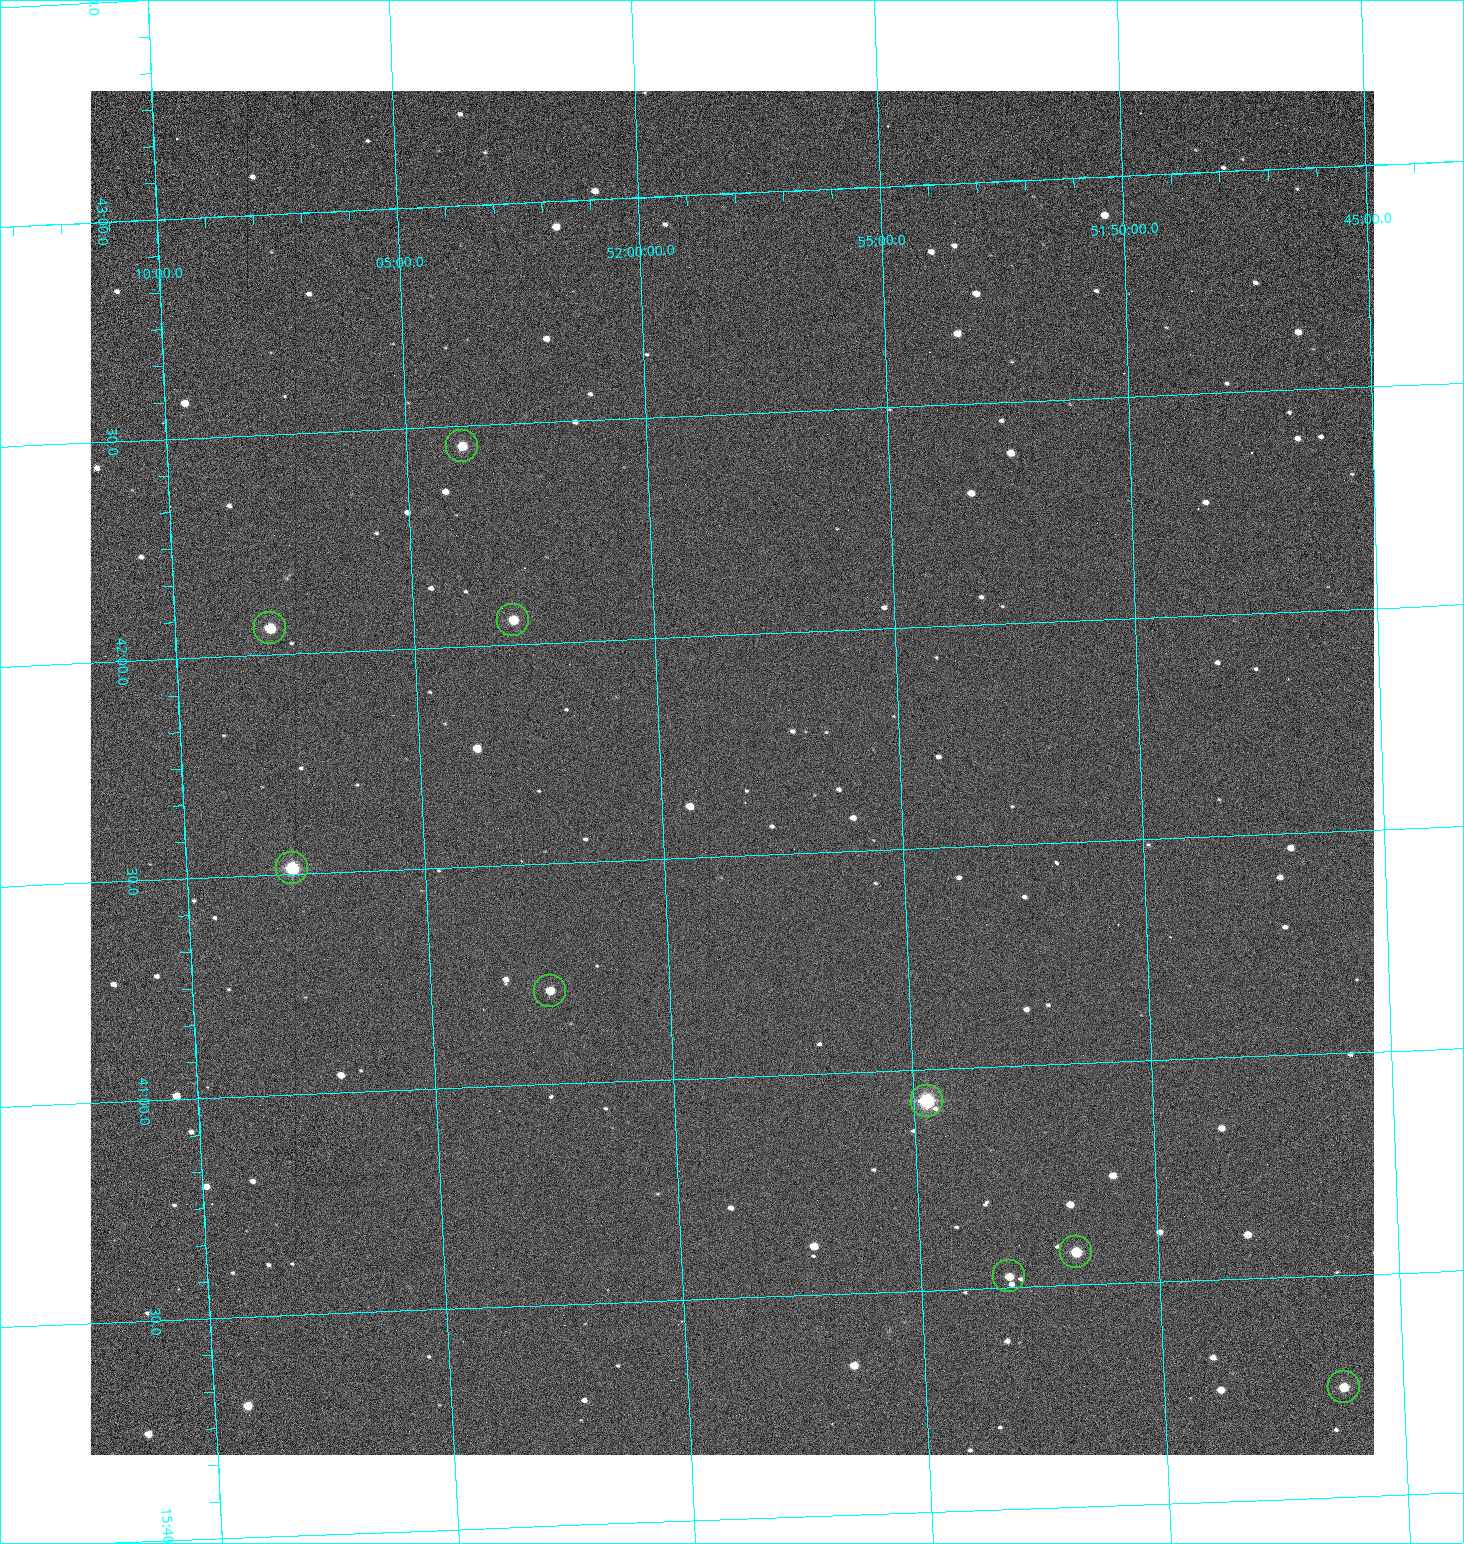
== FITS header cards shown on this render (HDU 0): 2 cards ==
NAXIS1  =                 1284 /fastest changing axis
NAXIS2  =                 1364 /next to fastest changing axis

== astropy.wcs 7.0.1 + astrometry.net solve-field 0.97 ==
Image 1284 x 1364 px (HDU 0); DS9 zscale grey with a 90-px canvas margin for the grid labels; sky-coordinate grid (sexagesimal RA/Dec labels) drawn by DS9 from the SOLVED WCS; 9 Tycho-2 reference stars matched to detected sources circled (green)
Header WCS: RA---TAN/DEC--TAN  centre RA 15:41:41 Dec +51:59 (235.42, +51.98 deg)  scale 1.26 arcsec/px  FOV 26.9' x 28.5'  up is +92 deg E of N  parity flipped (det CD > 0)
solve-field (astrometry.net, Tycho-2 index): VERIFIED the header's WCS against the Tycho-2 star catalogue (9 matches, 0 conflicts) and refined it, rather than solving blind
Solved WCS: RA---TAN-SIP/DEC--TAN-SIP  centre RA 15:41:41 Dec +51:59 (235.42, +51.98 deg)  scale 1.25 arcsec/px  FOV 26.8' x 28.5'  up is +92 deg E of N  parity flipped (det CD > 0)
The solver's refit moves the header's centre by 0.5 arcsec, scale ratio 0.9964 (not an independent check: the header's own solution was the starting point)
Tycho-2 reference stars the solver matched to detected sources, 9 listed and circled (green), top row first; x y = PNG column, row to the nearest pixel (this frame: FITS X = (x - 90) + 1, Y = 1364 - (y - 91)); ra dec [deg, ICRS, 3 dp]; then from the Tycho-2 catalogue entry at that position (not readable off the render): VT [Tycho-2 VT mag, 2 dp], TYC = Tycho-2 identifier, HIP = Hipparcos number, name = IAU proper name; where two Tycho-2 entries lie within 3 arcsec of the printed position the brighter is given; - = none
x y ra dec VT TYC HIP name
462 446 235.614 +52.064 11.61 3489-1132-1 - -
513 620 235.514 +52.049 11.19 3489-1407-1 - -
270 628 235.515 +52.133 11.12 3489-1380-1 - -
292 868 235.378 +52.130 9.31 3489-1322-1 76850 -
550 991 235.303 +52.042 11.52 3489-958-1 - -
927 1101 235.232 +51.912 9.59 3489-824-1 - -
1076 1252 235.143 +51.862 10.97 3489-1016-1 - -
1009 1276 235.131 +51.886 12.29 3489-908-1 - -
1344 1387 235.062 +51.771 11.53 3489-1453-1 - -